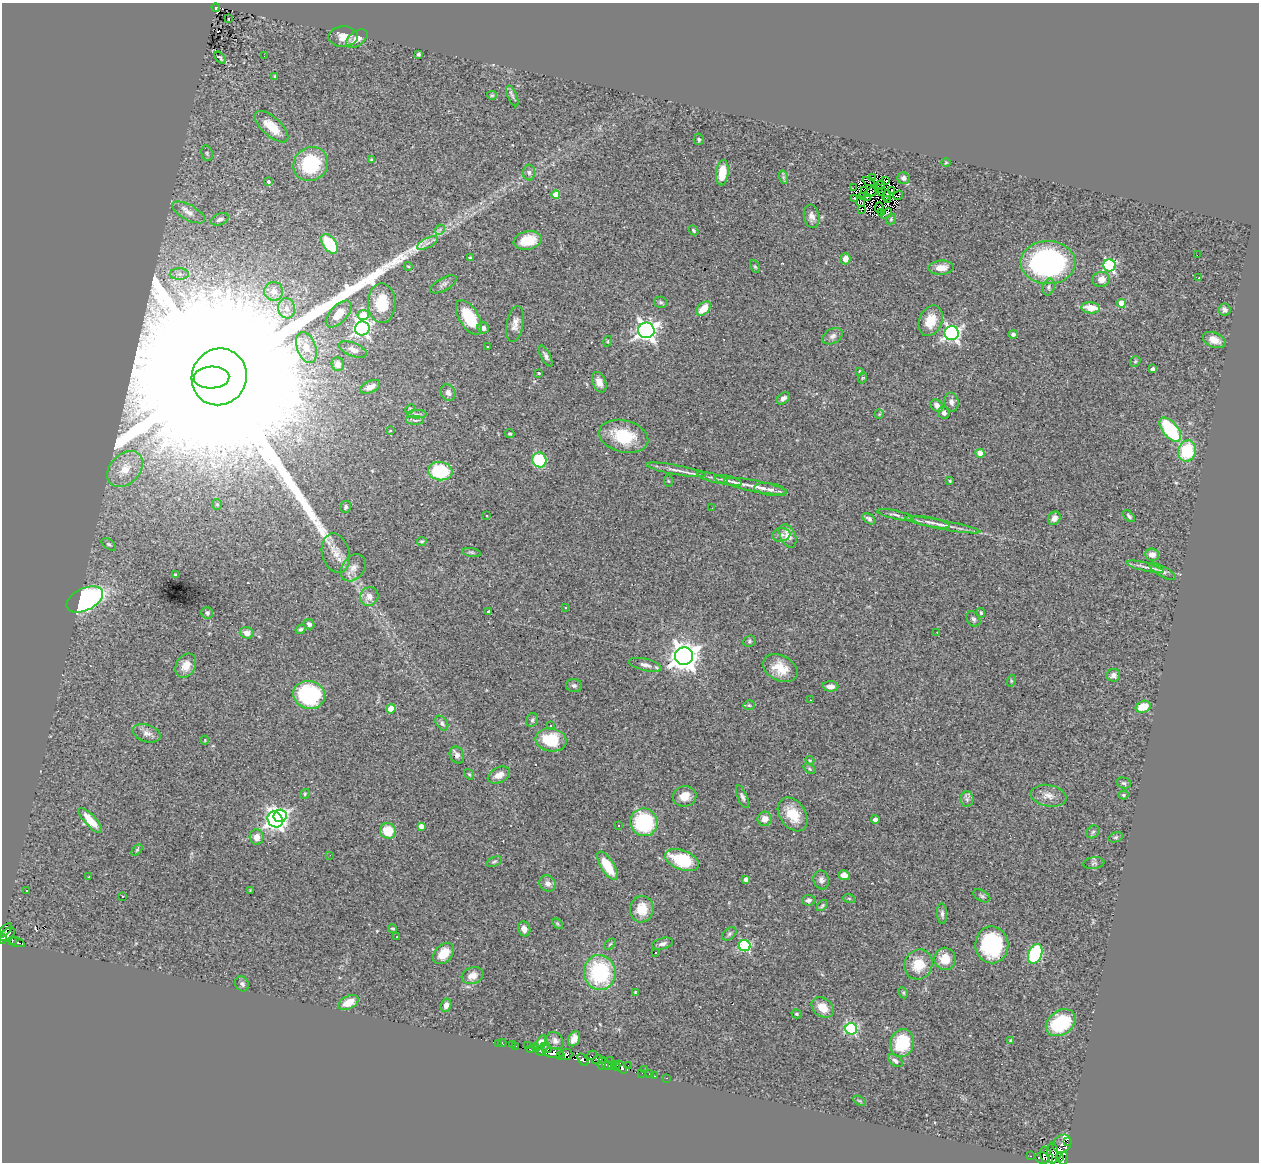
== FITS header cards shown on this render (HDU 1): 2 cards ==
NAXIS1  =                 1257
NAXIS2  =                 1160

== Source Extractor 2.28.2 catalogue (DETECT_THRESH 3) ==
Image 1257 x 1160 px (HDU 1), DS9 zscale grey, 1 PNG px = 1 image px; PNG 1261 x 1164 px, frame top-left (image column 1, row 1160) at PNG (2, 3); each listed source drawn as its Kron ellipse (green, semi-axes under 4 px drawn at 4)
Background 0.828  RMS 0.05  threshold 0.15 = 3 sigma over >= 5 px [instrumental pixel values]
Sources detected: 306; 11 with non-positive FLUX_AUTO (blend fragments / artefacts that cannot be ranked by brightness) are neither listed nor drawn; the other 295 listed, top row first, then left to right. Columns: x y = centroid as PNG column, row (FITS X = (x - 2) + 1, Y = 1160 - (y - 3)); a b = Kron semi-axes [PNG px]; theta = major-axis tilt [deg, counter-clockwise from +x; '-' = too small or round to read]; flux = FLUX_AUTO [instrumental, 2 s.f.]
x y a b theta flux
216 7 4 3 - 42
228 19 3 2 - 3.3
343 37 15 10 2 37
357 39 12 7 36 31
418 54 3 3 - 5.9
264 56 2 2 - 1.5
220 58 7 3 -48 2.2
275 77 4 3 - 4.9
492 95 5 4 - 4.2
512 96 11 4 -66 9.9
272 127 21 9 -42 68
699 139 6 5 - 5
207 153 8 5 -72 6.2
371 160 4 3 - 3.2
946 163 4 3 - 3
311 164 18 16 38 200
529 172 8 6 -90 9.6
722 173 13 6 84 70
783 177 7 4 -73 6.4
872 178 2 2 - 3.9
903 178 6 6 - 12
869 181 6 2 -24 8.1
885 181 4 2 - 5.9
268 182 3 3 - 13
881 185 4 2 - 0.73
853 188 4 2 - 4.1
879 189 3 2 - 6.4
864 190 4 2 - 1.5
892 190 4 2 - 0.81
882 191 2 2 - 1.4
871 192 7 3 17 3.7
556 194 4 4 - 49
886 195 5 2 - 4.6
898 195 5 2 - 1
863 197 3 2 - 2.5
868 197 3 2 - 2.7
855 199 3 2 - 6
887 199 4 2 - 2.6
861 202 5 2 - 5.3
879 207 5 2 - 4.3
861 209 3 2 - 5.1
189 212 18 7 -28 25
882 213 4 2 - 2.8
886 213 6 3 39 11
812 216 12 8 -79 20
220 219 9 5 22 13
891 219 6 4 48 4.5
440 230 5 3 - 5.3
693 230 5 4 - 5.6
528 240 14 9 11 75
427 243 11 5 27 12
329 244 11 6 -54 150
1197 255 3 2 - 3.1
470 258 4 3 - 8.6
846 259 5 5 - 28
1048 262 27 21 -2 700
1110 265 6 6 - 430
408 266 4 3 - 2.8
755 267 7 4 -62 4.7
941 268 13 7 5 36
179 274 9 6 0 14
1199 277 3 2 - 26
1101 279 9 7 7 26
443 284 14 6 29 13
1049 287 8 6 76 10
274 291 9 9 - 25
661 302 6 5 - 6.7
382 303 20 14 -89 93
1121 303 4 4 - 69
287 308 10 8 -83 23
1091 308 9 5 -6 61
704 309 8 5 44 55
1224 310 6 6 - 9.4
339 314 16 8 46 40
363 315 5 5 - 110
469 317 19 9 -58 130
931 321 16 11 66 62
515 324 18 8 80 25
362 328 7 7 - 950
483 328 6 5 - 14
646 330 8 8 - 1800
952 333 7 7 - 990
1013 334 5 4 - 8.8
833 336 11 7 29 14
1214 340 12 7 -22 35
608 341 5 3 - 3.4
306 347 16 9 -69 40
487 347 3 2 - 4.5
353 349 15 6 -23 20
546 356 12 4 -61 11
1135 361 6 5 - 4.4
338 364 7 6 - 16
1152 369 4 3 - 11
860 371 4 3 - 3.3
539 373 3 2 - 3.2
212 377 18 11 3 220000
219 377 29 27 64 680000
862 378 5 3 - 2.9
599 382 10 6 -67 24
370 387 10 5 26 21
448 393 8 7 - 15
783 398 7 5 39 13
951 402 9 7 -79 15
937 406 7 5 -47 21
410 409 5 4 - 3.8
944 413 6 5 - 12
417 414 9 3 0 6
879 414 4 4 - 3.2
415 420 9 4 -1 7.7
1170 430 14 7 -51 260
390 431 2 2 - 3.1
510 433 5 4 - 4.9
624 436 25 16 -14 140
1187 451 11 9 71 170
980 453 4 4 - 48
539 460 7 7 - 170
125 469 20 14 46 77
676 470 30 5 -10 26
440 471 12 9 -8 200
712 478 16 3 -16 12
668 481 5 3 - 3.2
728 481 14 4 -13 15
950 481 3 3 - 4.5
755 486 32 5 -11 42
770 490 16 6 -9 20
217 504 5 4 - 5.1
346 507 6 5 - 6.3
712 508 2 2 - 5.1
895 515 19 4 -12 11
487 516 3 3 - 47
1129 516 7 4 -44 7.2
1054 518 7 6 - 20
869 519 7 4 -37 8.6
930 522 20 5 -12 18
943 525 38 4 -11 32
781 535 9 6 8 13
788 536 12 7 -64 30
422 541 5 4 - 4.6
109 544 8 5 -36 7.2
471 552 9 3 -9 5.7
336 553 20 13 -76 44
1152 554 7 6 - 24
1145 567 19 3 -14 16
353 568 15 11 52 29
1163 571 15 5 -30 13
176 575 4 3 - 5.4
369 596 9 9 - 23
85 599 19 11 26 660
565 607 3 3 - 5.4
488 611 3 3 - 3.8
207 613 6 5 - 8.7
981 613 5 4 - 5.7
974 619 8 6 -57 8.7
309 624 6 5 - 11
301 629 5 4 - 5.8
937 632 2 2 - 1.9
247 633 7 5 -16 25
749 641 6 5 - 5.7
684 656 9 9 - 4300
645 665 16 6 -13 17
186 666 13 9 59 45
780 668 18 12 -27 68
1113 675 7 6 - 13
1011 681 6 4 73 4.1
574 686 8 6 -1 9
830 686 8 5 -3 18
309 695 16 14 -17 330
811 700 2 2 - 2
749 705 5 5 - 5.1
1143 707 8 5 20 60
391 709 4 4 - 71
532 720 7 5 64 7.4
442 723 8 5 -56 9
551 726 3 3 - 4.4
147 733 14 8 -17 19
205 740 4 3 - 2.4
551 740 15 11 -10 130
457 755 9 7 -64 14
810 760 4 4 - 3.2
810 769 7 4 -32 4.7
469 774 6 3 -53 3.4
499 775 12 7 26 27
1124 783 7 5 -15 7.1
305 794 5 4 - 4
1124 795 5 4 - 4.6
684 796 12 10 8 40
1048 796 18 10 -10 30
742 797 12 5 -66 10
967 799 8 6 -89 9.5
793 814 18 13 -55 86
280 816 6 6 - 720
765 819 7 7 - 26
875 819 4 4 - 11
90 820 16 5 -47 58
275 820 8 7 - 1100
644 822 14 13 - 250
421 826 4 4 - 23
618 826 3 3 - 6.9
388 831 8 7 - 89
1093 832 7 5 44 6
257 837 8 7 - 28
1116 837 7 5 18 5.2
137 850 6 4 46 5
330 855 2 2 - 1.6
682 860 18 9 -22 160
494 862 8 4 19 6.2
1094 863 10 5 6 8.6
608 866 16 6 -59 110
844 875 6 5 - 28
89 877 3 2 - 5.9
746 879 4 4 - 18
821 880 9 7 -71 14
548 884 8 7 - 18
250 890 4 4 - 2.9
27 891 3 2 - 3.9
123 896 3 2 - 3.4
982 896 9 5 -29 7.7
849 898 6 3 -20 4.1
808 900 6 5 - 12
822 906 6 4 43 5.7
642 909 13 12 - 65
942 914 10 5 -87 9.4
557 924 6 4 -45 4.1
393 929 4 4 - 4.8
524 929 7 6 - 24
5 931 9 4 45 43
7 934 9 5 33 190
730 934 8 5 41 7.6
397 937 3 3 - 15
3 939 5 3 - 130
12 941 4 3 - 22
17 942 8 3 -20 28
610 944 7 4 44 4.9
662 944 11 5 15 14
992 945 18 16 -88 260
745 946 6 5 - 350
655 952 3 3 - 15
444 953 12 8 47 53
1035 954 10 6 69 280
945 959 11 10 - 56
918 964 15 14 - 78
600 973 17 16 - 300
473 976 11 8 19 31
242 984 8 6 -55 10
635 992 3 3 - 3.4
903 993 6 4 -62 4.6
348 1003 11 6 27 49
446 1005 7 5 74 19
823 1007 12 9 -38 48
797 1014 5 4 - 4.6
1061 1023 16 12 34 190
851 1029 6 6 - 430
574 1039 8 5 63 24
555 1041 9 7 -49 13
1010 1041 4 3 - 3.2
498 1043 2 2 - 11
502 1043 4 3 - 10
540 1043 9 3 57 15
902 1043 14 12 73 160
512 1045 3 2 - 51
527 1045 3 2 - 4.2
516 1046 3 2 - 9.2
545 1046 3 3 - 24
535 1048 2 2 - 1.4
548 1049 3 2 - 29
531 1050 3 2 - 23
540 1051 5 3 - 110
553 1053 10 5 -3 350
566 1054 7 5 2 39
592 1055 5 2 - 27
560 1056 2 2 - 43
583 1060 7 4 -52 100
598 1060 5 3 - 33
610 1061 2 2 - 5.4
895 1061 8 5 -35 10
602 1063 6 3 76 3.7
628 1065 2 2 - 1.7
607 1066 5 3 - 120
612 1066 4 3 - 41
616 1066 4 2 - 11
621 1067 7 4 -54 140
644 1070 3 2 - 6.7
642 1073 2 2 - 2.3
649 1074 3 2 - 5.3
655 1076 3 2 - 5
666 1078 3 2 - 5.9
860 1101 7 4 -30 4.5
1067 1141 2 2 - 260
1062 1144 10 8 40 180
1052 1153 11 5 -89 36
1030 1156 3 2 - 3.9
1047 1156 10 5 -69 330
1042 1158 7 5 -7 340
1060 1158 4 2 - 330
1063 1159 7 4 73 380
At the frame edge (FLAGS 8, measured only in part): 1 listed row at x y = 3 939
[11 non-positive-flux detections neither listed nor drawn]